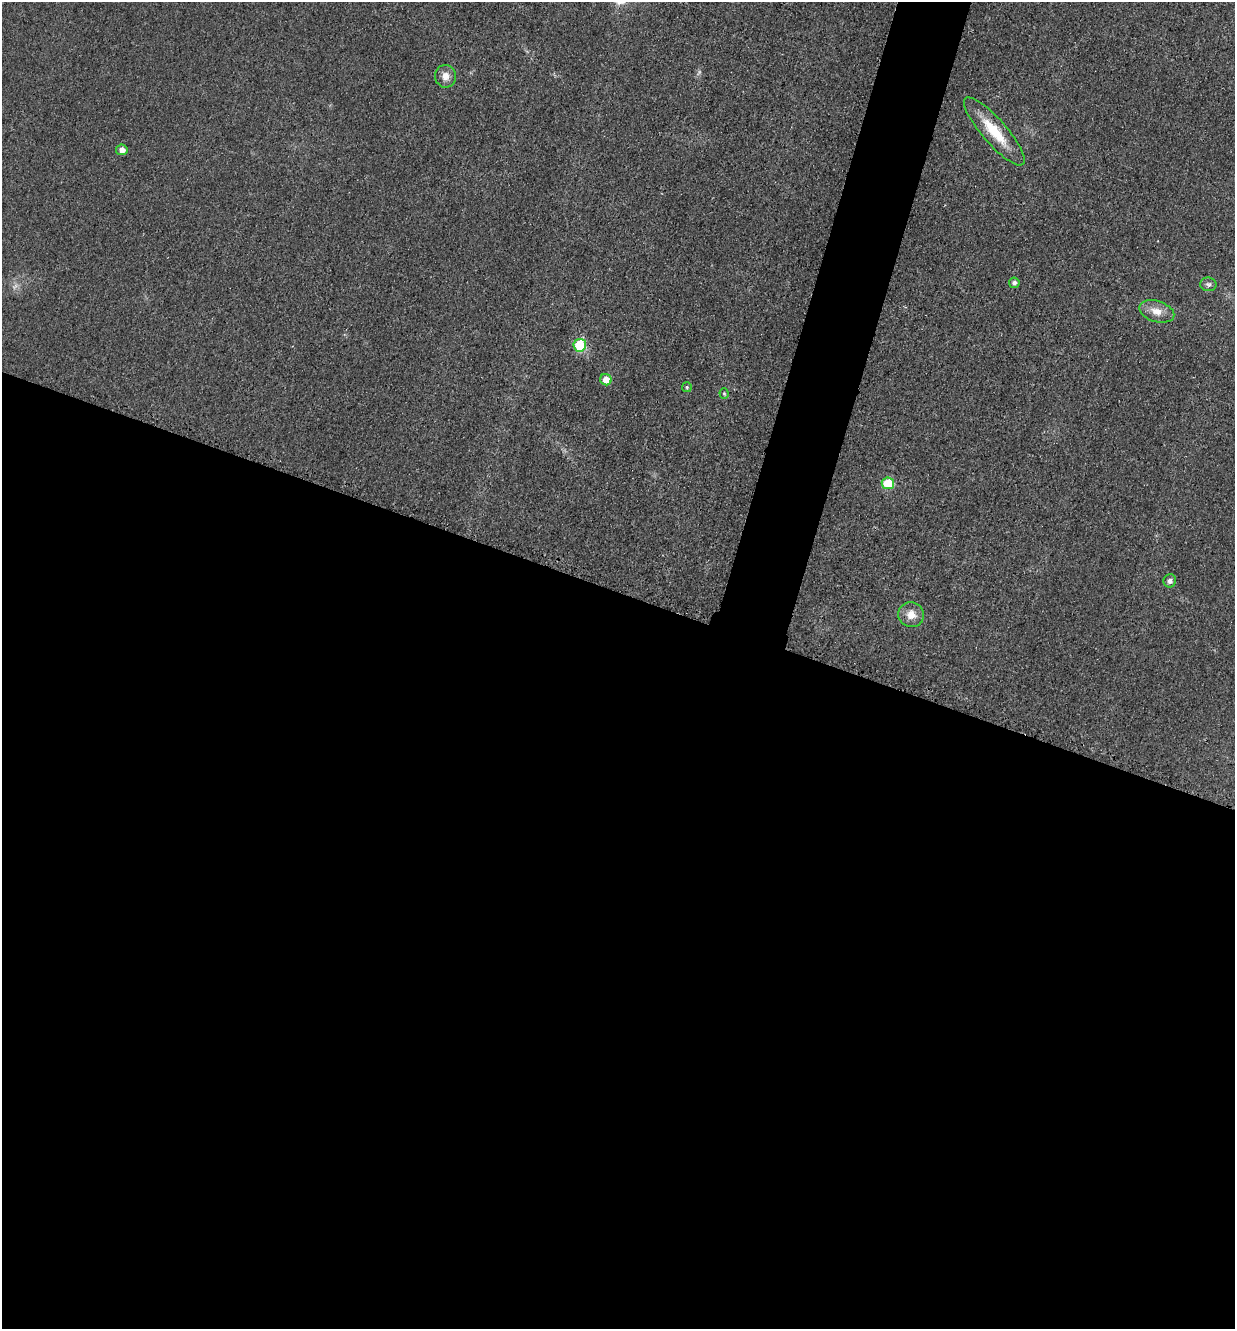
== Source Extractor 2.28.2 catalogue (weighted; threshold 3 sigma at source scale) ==
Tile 14 of 4 x 4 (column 2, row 4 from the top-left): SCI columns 1385-2617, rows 19-1345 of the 5360 x 5349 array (HDU 1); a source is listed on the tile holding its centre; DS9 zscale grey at full resolution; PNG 1237 x 1331 px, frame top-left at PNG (2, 2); each listed source drawn as its Kron ellipse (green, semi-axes under 4 px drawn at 4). Shown black and unused: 58% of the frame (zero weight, under 3 of 4 exposures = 2% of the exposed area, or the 3 px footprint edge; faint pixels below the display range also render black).
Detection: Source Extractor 2.28.2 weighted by HDU 2 'WHT'; one run over the whole footprint, this tile lists its part. Background 0.0259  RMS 0.0063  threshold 0.0282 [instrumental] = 3 sigma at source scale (4.5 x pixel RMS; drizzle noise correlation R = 1.50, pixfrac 1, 0.05/0.05 arcsec/px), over >= 5 px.
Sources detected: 14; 1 too faint to see at this stretch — neither listed nor drawn; the other 13 listed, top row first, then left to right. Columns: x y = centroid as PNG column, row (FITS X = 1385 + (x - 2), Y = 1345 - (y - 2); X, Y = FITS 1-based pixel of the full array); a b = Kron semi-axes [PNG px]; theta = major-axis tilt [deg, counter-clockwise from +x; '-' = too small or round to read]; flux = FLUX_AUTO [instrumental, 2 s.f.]
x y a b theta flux
445 76 11 10 - 5.4
994 131 44 12 -49 23
122 150 6 5 - 4.1
1014 283 5 5 - 2.4
1208 284 8 6 -9 1.7
1157 311 18 10 -16 7.7
580 345 6 6 - 29
606 380 6 5 - 7.4
687 387 5 4 - 1.1
724 393 5 4 - 0.81
888 483 6 6 - 19
1170 581 6 6 - 2.6
911 615 13 12 - 7.3